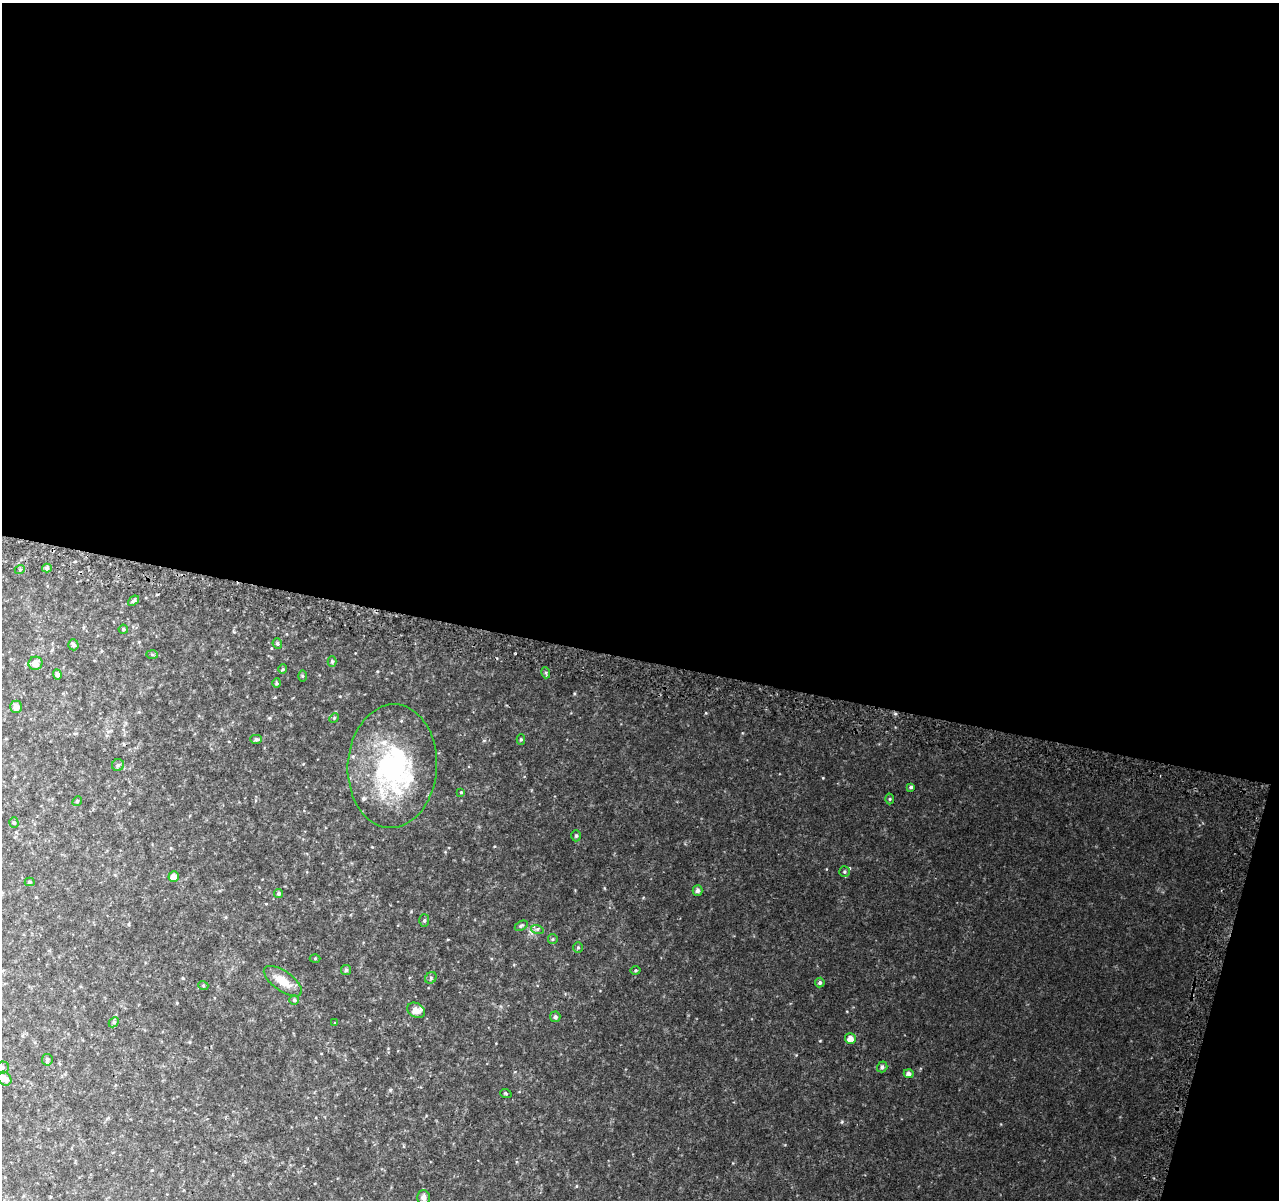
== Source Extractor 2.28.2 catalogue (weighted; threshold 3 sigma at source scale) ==
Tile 4 of 4 x 4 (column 4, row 1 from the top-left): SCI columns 3876-5152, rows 3863-5060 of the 5195 x 5393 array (HDU 1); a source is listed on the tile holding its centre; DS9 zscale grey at full resolution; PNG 1281 x 1202 px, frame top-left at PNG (2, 3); each listed source drawn as its Kron ellipse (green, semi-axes under 4 px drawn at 4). Shown black and unused: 57% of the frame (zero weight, under 2 of 3 exposures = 3% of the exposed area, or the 3 px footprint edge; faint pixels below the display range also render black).
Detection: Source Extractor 2.28.2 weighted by HDU 2 'WHT'; one run over the whole footprint, this tile lists its part. Background 0.0588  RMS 0.0091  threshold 0.0411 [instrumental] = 3 sigma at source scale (4.5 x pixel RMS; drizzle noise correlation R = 1.50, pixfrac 1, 0.0396/0.0396 arcsec/px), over >= 5 px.
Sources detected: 60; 4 inside a brighter listed object's ellipse — not listed separately; the other 56 listed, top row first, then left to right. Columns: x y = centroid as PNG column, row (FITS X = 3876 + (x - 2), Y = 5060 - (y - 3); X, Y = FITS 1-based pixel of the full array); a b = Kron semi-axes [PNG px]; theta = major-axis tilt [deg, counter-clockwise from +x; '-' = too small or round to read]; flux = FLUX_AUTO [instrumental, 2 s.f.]
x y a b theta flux
47 568 5 4 - 1.9
20 569 5 3 - 0.91
133 601 6 4 40 1.5
123 629 4 4 - 1.3
277 644 5 5 - 1.3
73 645 5 5 - 2
152 655 6 4 -2 1
332 661 5 4 - 1.4
35 663 7 6 - 6.1
283 669 4 4 - 0.99
546 673 5 3 - 1.4
57 675 5 3 - 2.2
302 676 5 4 - 0.88
277 683 5 4 - 0.99
16 707 6 6 - 4.3
334 718 5 4 - 0.9
256 739 5 4 - 1.9
521 739 5 4 - 1.2
118 765 6 6 - 1.8
392 766 62 44 87 120
911 787 4 4 - 1.7
461 792 4 4 - 0.82
890 799 5 3 - 0.92
77 801 5 4 - 1.2
14 822 5 4 - 1.4
576 836 5 4 - 1.3
844 872 5 5 - 1.3
174 877 5 5 - 5.6
30 882 5 4 - 1.3
698 890 5 5 - 2.9
279 894 5 4 - 1.8
424 920 6 5 - 1.3
521 926 7 4 28 1.3
537 929 6 4 -16 1.5
553 939 5 4 - 1.1
578 948 5 5 - 1.3
315 958 5 3 - 0.83
346 970 5 5 - 1.5
636 970 5 4 - 1
431 978 6 5 - 1.4
283 981 22 10 -36 12
820 983 5 4 - 1.8
203 985 5 3 - 0.78
294 1000 5 4 - 1.6
416 1010 9 7 -30 5.9
555 1017 5 5 - 2.2
114 1022 6 4 44 1.2
335 1023 3 2 - 0.63
850 1039 5 5 - 5.7
47 1060 6 5 - 2
2 1067 7 6 - 2.2
882 1067 5 5 - 2.2
909 1074 5 4 - 2.7
4 1079 7 6 - 5.2
506 1094 6 3 -20 0.85
423 1197 7 6 - 2.5
Isophote crosses this tile's border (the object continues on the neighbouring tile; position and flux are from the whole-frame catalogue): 1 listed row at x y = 2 1067
Unlisted compact peaks at least as high as the median listed source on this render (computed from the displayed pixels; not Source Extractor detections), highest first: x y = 823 778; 706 713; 841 1122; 390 1090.